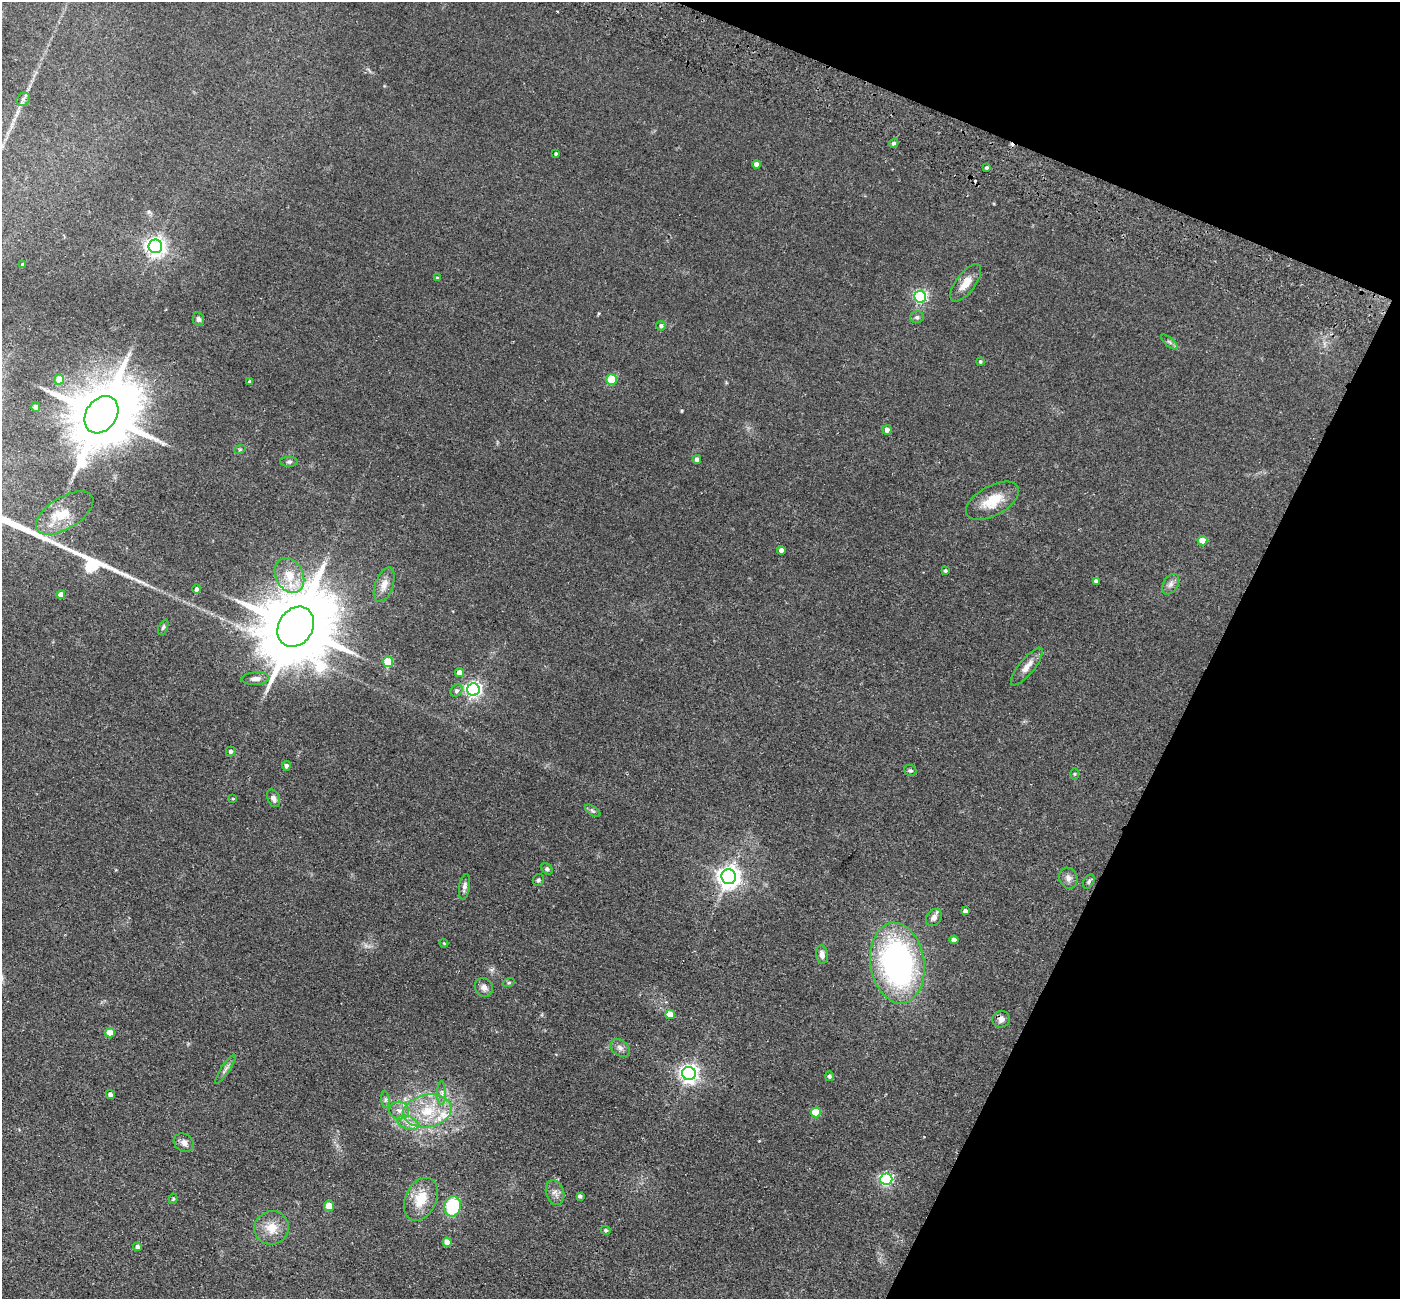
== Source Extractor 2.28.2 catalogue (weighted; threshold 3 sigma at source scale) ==
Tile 8 of 4 x 4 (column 4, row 2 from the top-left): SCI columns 4220-5617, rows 2922-4218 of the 5645 x 5710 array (HDU 1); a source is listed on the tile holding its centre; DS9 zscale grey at full resolution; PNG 1402 x 1301 px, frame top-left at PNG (2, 2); each listed source drawn as its Kron ellipse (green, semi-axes under 4 px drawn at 4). Shown black and unused: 20% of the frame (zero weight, under 2 of 3 exposures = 3% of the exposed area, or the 3 px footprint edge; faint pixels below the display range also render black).
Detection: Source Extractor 2.28.2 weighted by HDU 2 'WHT'; one run over the whole footprint, this tile lists its part. Background 0.0602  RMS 0.0078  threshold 0.0353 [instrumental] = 3 sigma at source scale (4.5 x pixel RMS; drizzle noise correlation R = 1.50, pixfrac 1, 0.05/0.05 arcsec/px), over >= 5 px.
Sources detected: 93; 2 cosmic-ray / hot-pixel residue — neither listed nor drawn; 1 inside a brighter listed object's ellipse — not listed separately; the other 90 listed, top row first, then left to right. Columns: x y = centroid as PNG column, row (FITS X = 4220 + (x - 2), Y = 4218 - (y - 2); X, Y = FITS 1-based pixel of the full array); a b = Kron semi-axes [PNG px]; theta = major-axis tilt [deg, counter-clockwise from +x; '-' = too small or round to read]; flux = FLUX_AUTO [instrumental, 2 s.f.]
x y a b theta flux
23 99 7 6 - 2.2
894 143 5 4 - 1.7
556 154 3 3 - 1.1
756 164 4 4 - 3.6
987 168 3 3 - 1.4
155 246 7 6 - 410
23 264 3 3 - 2.1
437 278 4 3 - 0.73
966 283 22 9 53 9.3
920 297 6 6 - 130
917 317 7 6 - 1.7
198 319 7 5 -77 1.9
661 326 5 4 - 2
1169 342 10 3 -40 1.6
980 361 4 4 - 1.1
59 379 5 5 - 16
612 379 5 5 - 33
250 382 4 3 - 1.5
36 407 5 4 - 1.9
101 415 20 15 55 7600
887 430 4 4 - 3.7
240 449 6 3 19 0.89
697 459 4 4 - 2.9
289 462 9 5 -3 1.5
992 501 29 15 29 19
65 513 32 16 32 19
1202 541 5 4 - 9.3
781 550 4 4 - 3.3
945 571 3 3 - 1.1
289 576 18 13 -62 17
1096 581 4 4 - 2.1
1171 584 11 7 58 3.2
384 585 18 9 71 6.6
197 589 5 4 - 2
61 595 4 4 - 6.2
163 627 8 4 65 1.4
296 627 21 17 58 9700
388 662 5 5 - 34
1027 667 23 7 51 7.2
459 672 4 4 - 5
256 679 14 6 2 3.7
473 690 6 6 - 230
456 691 7 5 45 1.9
231 752 5 5 - 1.9
286 766 4 4 - 2.6
910 770 6 5 - 1.3
1075 774 6 4 89 0.84
273 798 9 6 -69 3.1
233 799 3 3 - 0.78
593 811 9 4 -35 1.5
547 869 6 5 - 1.6
729 877 7 7 - 590
1068 878 11 9 -67 3.9
538 880 6 5 - 1.3
1089 881 7 5 60 1.5
464 887 12 5 80 2.9
965 911 4 4 - 2.5
934 918 9 7 53 3.8
954 940 4 4 - 4.7
444 943 4 3 - 0.7
822 954 9 6 -82 4
897 963 40 27 -81 210
509 983 6 4 19 0.95
484 987 10 8 -44 3.8
670 1014 5 4 - 9.1
1001 1019 9 8 - 3.8
110 1033 5 4 - 13
620 1048 11 7 -40 3.4
225 1069 17 4 57 2.7
689 1073 7 6 - 370
830 1076 5 4 - 1.9
442 1093 12 4 90 2.6
110 1094 5 4 - 2.9
385 1100 8 4 -82 1.5
399 1111 10 8 -15 4.8
427 1111 24 16 9 27
816 1112 5 5 - 25
408 1123 11 6 -21 4.8
184 1143 11 8 -33 4
886 1179 6 6 - 120
555 1193 13 9 -74 4.4
580 1196 4 4 - 2
173 1199 5 4 - 0.99
421 1199 22 15 65 18
329 1206 5 5 - 13
453 1206 10 8 79 42
271 1228 17 16 - 13
606 1230 5 4 - 1.3
447 1242 5 4 - 7.7
138 1247 4 4 - 3.2
Overlapping masked pixels (flux is a lower limit): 1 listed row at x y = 1001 1019